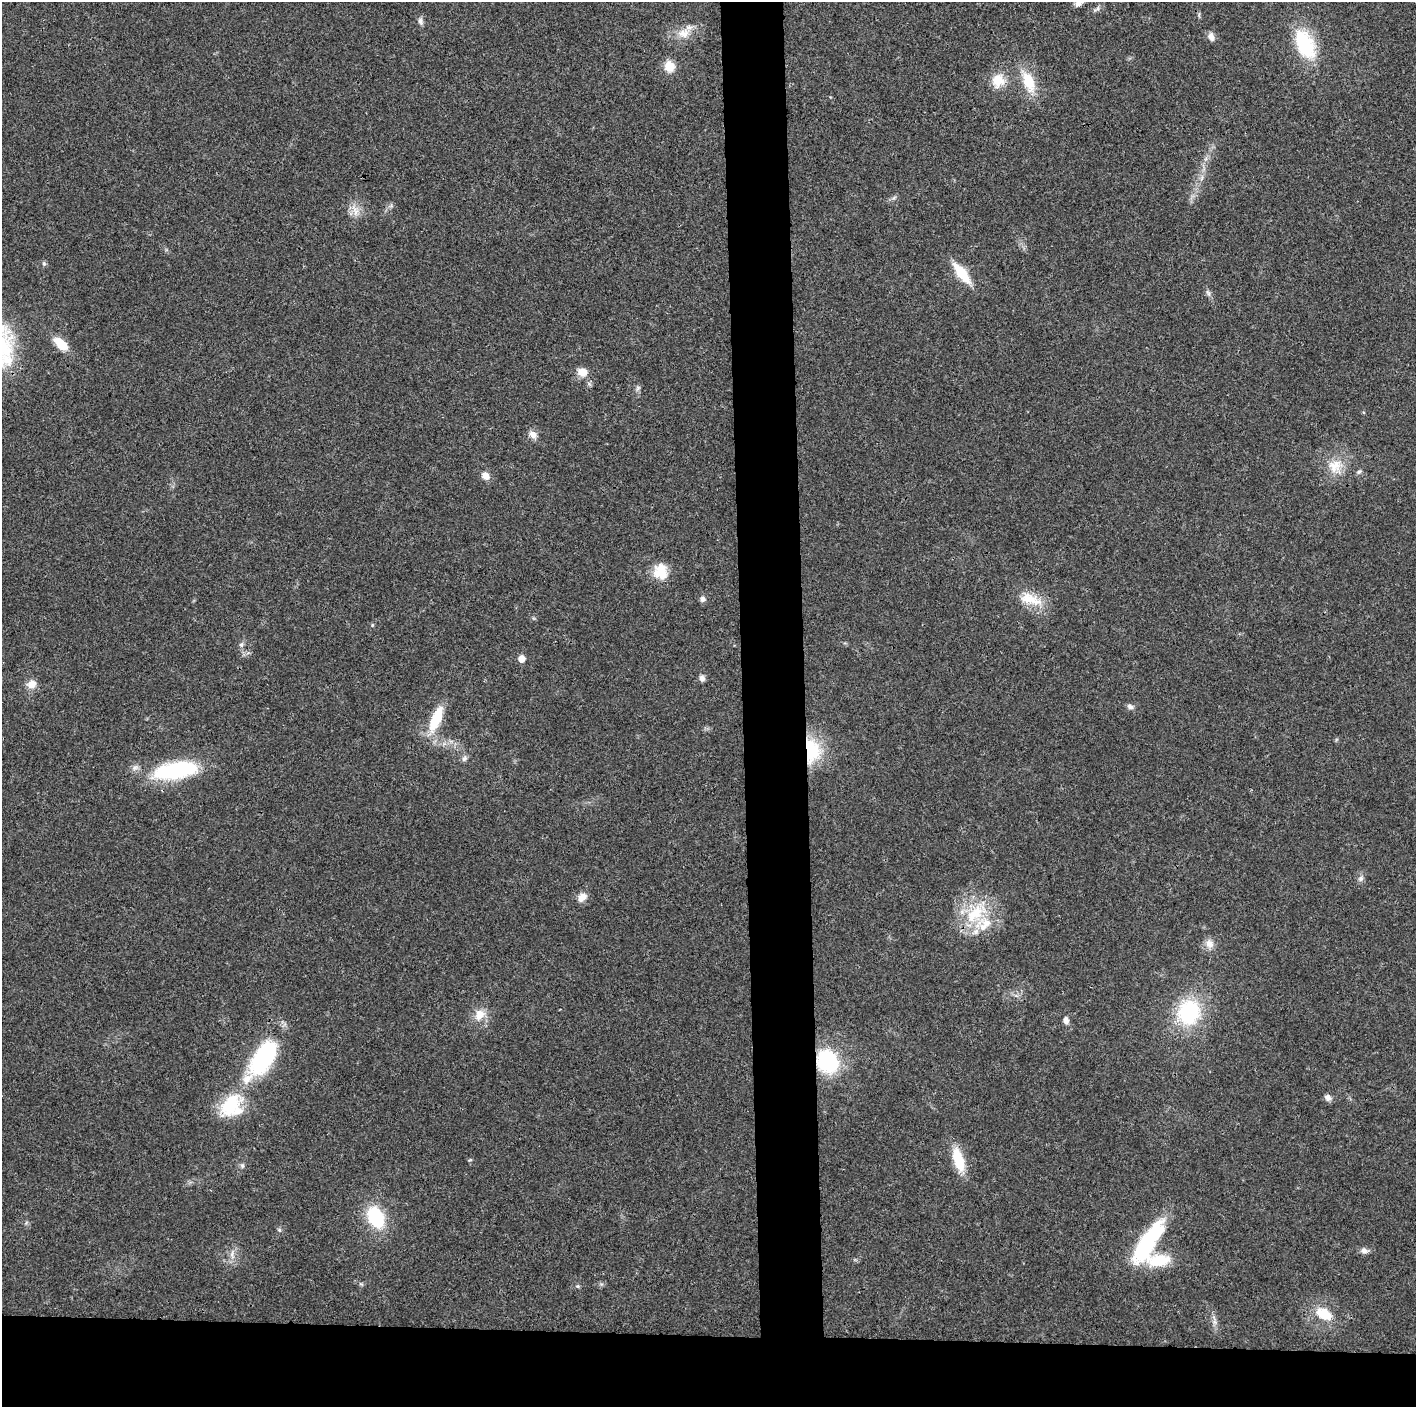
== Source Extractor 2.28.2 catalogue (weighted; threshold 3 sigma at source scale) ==
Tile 8 of 3 x 3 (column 2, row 3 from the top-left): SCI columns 1415-2828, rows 6-1410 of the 4244 x 4222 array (HDU 1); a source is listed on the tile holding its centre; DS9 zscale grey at full resolution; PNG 1418 x 1409 px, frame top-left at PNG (2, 2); no overlay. Shown black and unused: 9% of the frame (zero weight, under 3 of 4 exposures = <1% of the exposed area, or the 3 px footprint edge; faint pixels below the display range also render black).
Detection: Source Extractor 2.28.2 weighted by HDU 2 'WHT'; one run over the whole footprint, this tile lists its part. Background 0.0193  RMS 0.0039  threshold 0.0177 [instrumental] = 3 sigma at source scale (4.5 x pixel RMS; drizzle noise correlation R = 1.50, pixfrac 1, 0.05/0.05 arcsec/px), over >= 5 px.
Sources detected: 58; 4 inside a brighter listed object's ellipse — not listed separately; the other 54 listed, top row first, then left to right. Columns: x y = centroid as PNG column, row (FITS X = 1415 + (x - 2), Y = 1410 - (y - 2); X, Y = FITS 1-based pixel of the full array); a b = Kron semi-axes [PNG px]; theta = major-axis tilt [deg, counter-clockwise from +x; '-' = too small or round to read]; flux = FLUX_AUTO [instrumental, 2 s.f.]
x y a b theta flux
1079 3 12 7 36 2.1
1098 8 7 4 71 0.79
420 21 10 6 -69 1.4
683 33 18 13 7 5.8
1211 37 11 8 -70 2
1305 44 34 19 -64 26
669 66 11 10 - 6.2
998 81 19 18 - 7.3
1028 82 29 14 -69 11
355 210 16 8 -63 3.6
44 263 6 5 - 0.72
962 273 26 9 -52 12
1208 293 11 4 -58 1.1
61 344 17 9 -41 7.9
582 372 11 9 -13 4.6
638 388 6 5 - 0.84
533 434 11 8 -38 2.5
1335 466 22 19 48 8.6
1359 472 8 5 36 0.82
485 476 10 8 -45 2.8
661 572 19 15 -77 9.1
703 599 7 6 - 1.3
1030 599 32 14 -17 9.6
241 644 7 6 - 1.1
521 659 6 5 - 4
702 678 7 6 - 1.6
32 684 13 11 44 3.4
1130 707 9 6 -24 1.3
436 719 29 10 68 15
811 751 31 19 -84 21
464 759 7 7 - 1.2
176 770 51 18 10 39
1361 878 8 7 - 1.3
582 897 12 10 36 3.2
975 914 38 19 35 19
1209 944 11 11 - 3.2
1189 1012 24 22 71 35
479 1015 16 13 55 5.5
1066 1020 9 6 -80 1.7
263 1059 50 21 56 46
827 1061 25 22 -58 32
1328 1097 9 7 -50 1.8
230 1104 33 20 52 20
958 1160 31 12 -74 11
242 1165 7 6 - 0.85
376 1217 19 13 -63 25
279 1230 5 5 - 0.61
1148 1242 54 16 57 37
1364 1251 11 7 -5 1.7
232 1254 13 5 79 2
1159 1260 31 15 7 14
577 1286 6 5 - 0.61
1324 1314 20 12 -30 9.6
1215 1322 7 4 -71 1.1
Overlapping masked pixels (flux is a lower limit): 2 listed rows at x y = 811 751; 827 1061
Isophote crosses this tile's border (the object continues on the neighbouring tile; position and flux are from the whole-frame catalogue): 1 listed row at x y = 1079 3
Unlisted compact peaks at least as high as the median listed source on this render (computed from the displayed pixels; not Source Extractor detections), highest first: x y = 372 625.